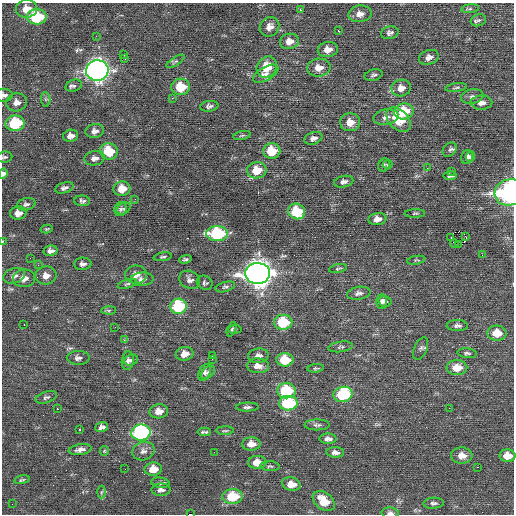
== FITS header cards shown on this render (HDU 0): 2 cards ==
NAXIS1  =                  512 / Axis length
NAXIS2  =                  512 / Axis length

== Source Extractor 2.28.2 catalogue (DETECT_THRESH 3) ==
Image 512 x 512 px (HDU 0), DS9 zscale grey, 1 PNG px = 1 image px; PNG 516 x 516 px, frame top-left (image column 1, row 512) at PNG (2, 3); each listed source drawn as its Kron ellipse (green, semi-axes under 4 px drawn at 4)
Background 0.0922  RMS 0.75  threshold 2.26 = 3 sigma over >= 5 px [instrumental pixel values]
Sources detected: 162; all 162 listed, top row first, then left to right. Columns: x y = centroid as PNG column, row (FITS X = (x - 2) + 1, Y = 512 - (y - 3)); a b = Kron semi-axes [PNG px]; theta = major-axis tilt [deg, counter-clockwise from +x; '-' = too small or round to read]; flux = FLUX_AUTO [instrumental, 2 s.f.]
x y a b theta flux
27 9 10 9 - 570
470 9 9 4 6 93
300 10 2 2 - 230
360 14 12 8 8 350
37 17 10 7 -2 3300
478 20 8 5 19 130
270 27 10 9 - 340
338 31 3 2 - 620
390 33 9 6 12 170
96 36 3 2 - 55
289 41 9 7 11 440
328 50 10 7 11 430
123 55 3 3 - 270
429 57 10 7 18 270
125 59 2 2 - 100
175 61 10 4 33 100
267 67 11 9 54 1000
319 68 12 9 6 440
97 70 11 10 - 26000
266 74 14 6 30 300
373 75 9 5 15 120
74 86 8 6 17 140
181 87 9 8 - 1400
401 88 10 8 12 410
456 88 11 3 7 90
4 95 8 6 -8 160
472 97 11 7 13 190
172 98 4 4 - 58
46 99 7 4 -83 86
17 102 10 9 - 300
481 103 11 7 2 330
209 106 9 5 8 140
404 111 10 8 11 1500
386 117 12 7 10 260
398 120 14 9 -46 1600
350 122 10 9 - 590
15 123 9 8 - 2700
95 131 9 7 9 230
242 135 9 3 11 76
71 136 7 6 - 290
313 138 9 6 19 210
450 150 8 6 45 140
109 151 9 8 - 1600
272 151 8 7 - 1400
470 156 5 4 - 89
4 157 8 5 6 100
467 157 7 5 73 160
95 158 10 7 9 250
384 165 7 5 66 91
387 165 5 3 - 38
427 168 2 2 - 75
257 170 10 8 9 1000
452 171 3 2 - 110
3 174 5 4 - 180
450 176 7 4 3 100
344 182 9 5 12 200
64 188 9 5 17 160
122 189 8 7 - 730
510 192 15 13 18 9300
135 199 3 3 - 31
82 201 8 5 -3 130
26 204 9 6 13 140
120 209 7 6 - 120
124 209 7 5 32 85
296 211 9 7 -23 2100
18 213 8 6 3 360
415 213 10 4 1 82
377 219 9 6 7 350
47 229 6 4 14 60
217 234 11 7 0 5300
451 237 3 2 - 160
466 237 2 2 - 30
2 241 4 2 - 34
454 243 4 2 - 49
458 245 3 2 - 20000
51 251 7 5 7 210
482 255 2 2 - 25
163 257 9 4 9 86
30 258 2 2 - 21
185 259 6 4 13 86
416 260 9 3 10 64
83 264 9 6 1 190
38 265 3 3 - 53
338 269 9 3 11 77
258 273 12 10 3 49000
136 275 11 9 -1 320
14 276 11 7 15 200
46 276 10 9 - 370
24 278 11 9 6 350
142 279 11 6 4 220
190 280 11 8 -28 210
205 283 8 6 -31 110
127 284 9 3 19 81
225 287 10 5 15 120
359 293 12 6 9 190
381 301 7 5 87 160
385 301 6 5 - 150
178 306 8 7 - 3400
109 310 7 4 0 94
283 322 9 7 2 2400
24 324 3 2 - 180
457 326 10 5 -1 170
115 327 2 2 - 23
232 329 8 4 67 83
235 329 6 4 7 60
497 333 10 7 -4 810
124 340 3 2 - 120
341 347 12 5 8 130
421 348 12 6 67 170
467 353 9 5 -5 110
185 354 9 7 12 420
212 356 3 2 - 61
258 356 10 7 5 270
78 358 11 7 0 200
212 359 3 2 - 42
131 360 7 5 21 130
285 360 8 6 0 1500
128 361 9 6 83 160
258 366 11 7 -3 380
315 368 8 4 6 83
457 368 10 7 -1 710
208 372 8 5 42 140
205 373 9 5 67 150
286 391 9 7 -1 2700
343 394 9 7 12 3700
46 397 11 5 18 130
288 403 9 7 1 3600
247 407 11 4 1 150
449 408 2 2 - 89
57 409 2 2 - 360
159 411 9 7 6 460
317 425 13 5 0 170
102 427 6 4 20 190
80 429 3 2 - 190
225 431 9 3 0 70
204 432 6 3 0 100
141 433 9 8 - 8100
328 439 8 5 -1 230
251 444 9 6 1 500
80 450 11 5 9 240
104 451 5 4 - 57
143 451 11 9 19 270
214 452 3 2 - 46
335 452 9 5 -4 210
462 456 10 8 -5 460
507 456 8 6 -1 610
257 462 9 6 1 640
270 466 9 5 -3 100
477 467 2 2 - 370
125 469 2 2 - 56
153 469 8 6 3 690
22 480 8 4 12 79
160 483 9 5 -7 150
291 484 9 6 -14 570
161 490 9 6 0 190
101 492 6 4 87 81
232 496 10 7 1 1900
324 501 12 8 -36 1100
434 503 10 5 3 140
12 504 3 2 - 42
390 513 8 5 -4 150
190 514 3 2 - 1600
At the frame edge (FLAGS 8, measured only in part): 7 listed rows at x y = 4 95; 4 157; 3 174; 510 192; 2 241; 390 513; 190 514